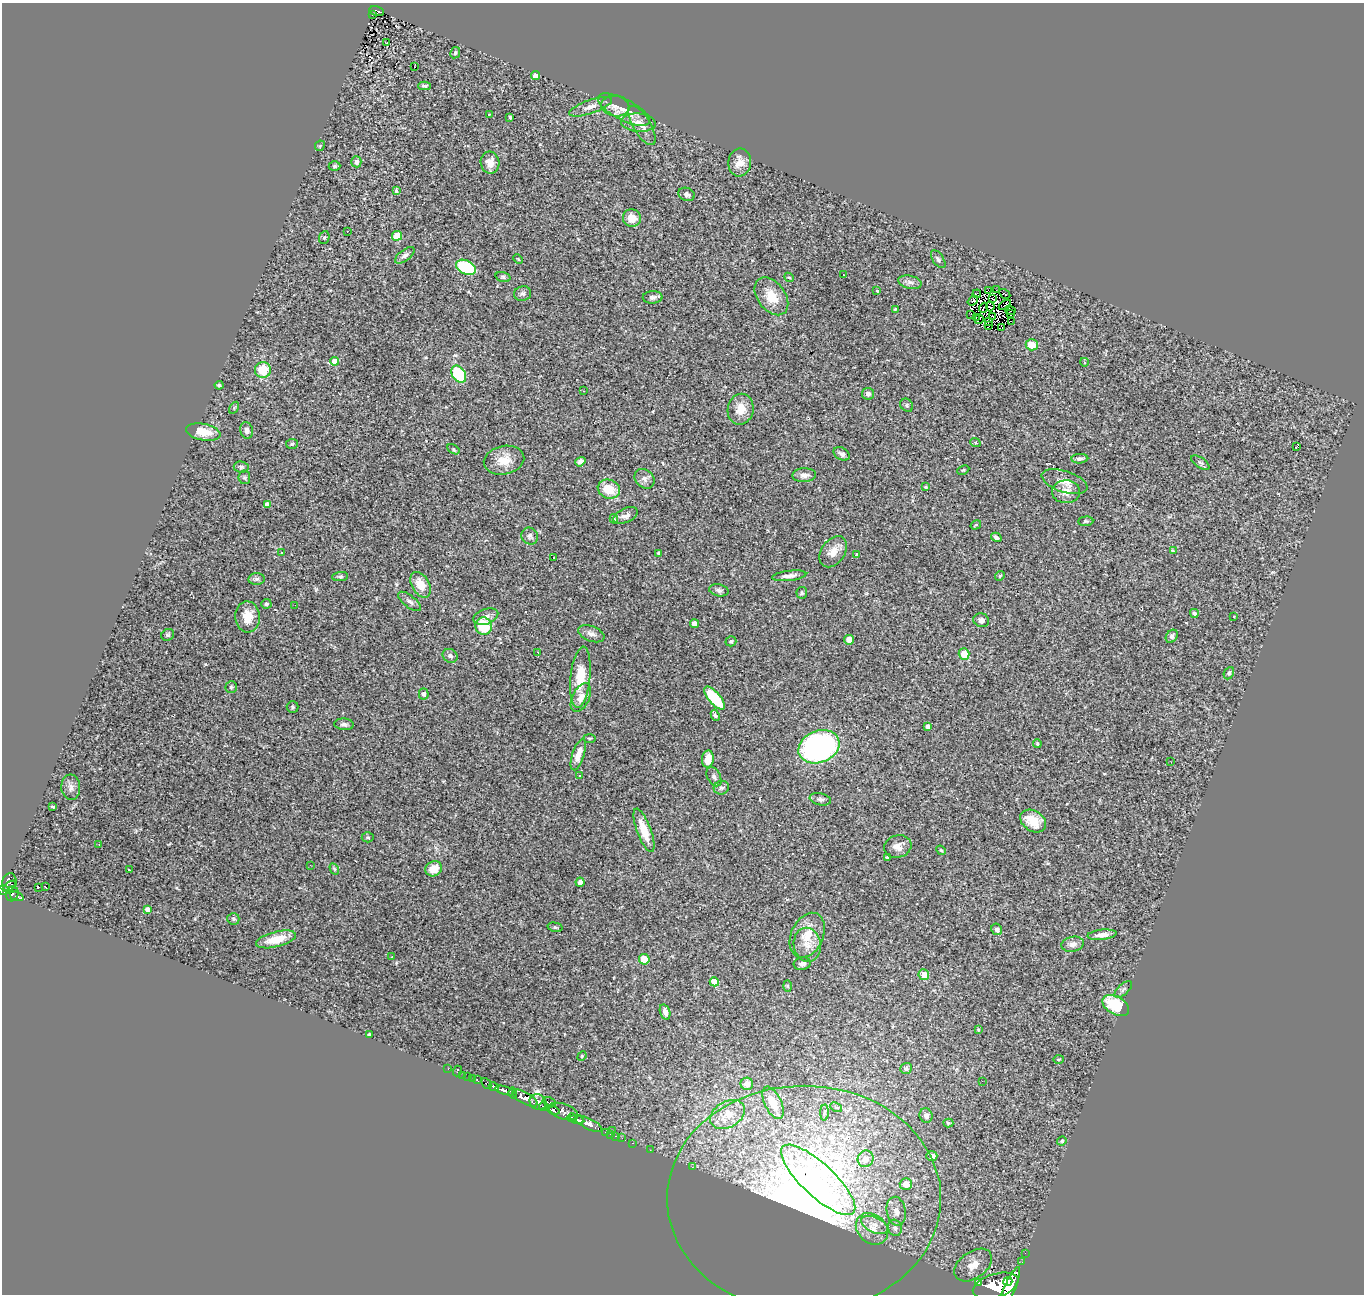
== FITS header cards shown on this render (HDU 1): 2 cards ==
NAXIS1  =                 1362
NAXIS2  =                 1292

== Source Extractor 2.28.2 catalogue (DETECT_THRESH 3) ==
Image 1362 x 1292 px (HDU 1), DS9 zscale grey, 1 PNG px = 1 image px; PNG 1366 x 1296 px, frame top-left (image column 1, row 1292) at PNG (2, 3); each listed source drawn as its Kron ellipse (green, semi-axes under 4 px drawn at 4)
Background 0.757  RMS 0.071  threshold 0.214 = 3 sigma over >= 5 px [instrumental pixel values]
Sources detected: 254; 12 with non-positive FLUX_AUTO (blend fragments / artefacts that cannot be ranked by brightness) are neither listed nor drawn; the other 242 listed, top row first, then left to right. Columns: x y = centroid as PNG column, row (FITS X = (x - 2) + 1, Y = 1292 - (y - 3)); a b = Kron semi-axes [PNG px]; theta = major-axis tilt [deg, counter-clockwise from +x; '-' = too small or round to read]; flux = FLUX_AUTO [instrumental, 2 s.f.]
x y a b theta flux
376 11 8 5 -13 120
373 15 3 2 - 17
386 43 3 3 - 27
455 53 6 4 62 8.7
414 67 2 2 - 5.1
535 76 4 4 - 57
424 86 6 3 0 9
615 106 14 10 -10 37
590 107 22 7 19 36
624 110 28 10 -27 68
489 114 3 2 - 3.1
510 117 4 3 - 7.6
638 123 17 9 -5 45
642 126 22 8 -59 49
320 146 5 4 - 5.1
356 162 5 5 - 16
490 162 11 9 -80 48
740 162 14 11 82 51
335 166 6 4 0 8.2
396 191 4 3 - 18
687 194 8 6 -19 15
632 218 9 8 - 61
347 231 2 2 - 2.3
397 236 5 5 - 82
324 237 6 5 - 8.1
405 255 11 5 37 18
518 259 5 3 - 4.1
938 259 10 5 -55 13
466 267 10 7 -26 290
843 275 3 3 - 11
503 277 7 4 -16 9.8
789 277 5 4 - 6.5
910 282 12 6 -12 21
988 290 2 2 - 62
996 290 2 2 - 3.2
877 291 3 3 - 4.7
523 294 8 7 - 15
977 294 4 3 - 11
1005 294 6 3 -30 5.2
771 296 21 14 -53 95
653 297 10 6 1 16
992 299 2 2 - 7.2
973 300 6 2 39 11
1005 305 7 2 33 1
990 306 5 2 - 1.4
984 308 5 2 - 2.8
895 309 4 3 - 4.6
1010 310 5 3 - 1.2
1011 313 3 2 - 3
971 314 2 2 - 3.5
976 317 4 2 - 0.64
993 317 3 2 - 7.1
979 319 5 2 - 1.1
988 321 3 2 - 2.2
1011 321 3 2 - 3.2
988 325 2 2 - 1.4
1002 328 4 2 - 7.4
1032 345 6 5 - 73
335 361 4 4 - 95
1084 362 4 3 - 4.1
263 370 8 8 - 120
459 374 9 6 -56 240
219 385 4 3 - 7.5
583 391 3 2 - 3.5
868 394 6 6 - 19
907 405 7 6 - 9.4
234 408 6 4 57 6.7
741 409 15 13 79 65
247 430 8 6 -76 19
203 432 17 8 -11 79
975 442 5 3 - 5.4
292 444 6 5 - 8.4
1297 446 3 2 - 31
453 449 7 4 -32 6.4
842 454 9 6 -30 19
1080 459 8 4 4 11
504 460 20 14 12 84
580 462 5 4 - 18
1200 463 10 5 -35 11
241 467 7 5 -8 11
963 470 6 4 26 6.2
804 475 12 7 1 25
244 477 7 6 - 9.5
644 479 11 9 -43 23
1065 482 24 10 -18 57
925 486 4 4 - 5.8
609 489 11 9 -21 110
1066 492 14 11 3 44
267 504 4 4 - 19
626 515 13 7 24 24
614 519 5 3 - 7.3
1086 521 8 4 3 8.1
976 525 5 3 - 4.2
530 536 9 8 - 17
996 537 5 4 - 11
1173 551 4 3 - 5.4
833 552 17 11 55 53
282 553 3 2 - 5.2
659 553 3 3 - 8
857 555 3 3 - 8.1
554 558 3 3 - 5.9
340 576 8 4 5 8.5
789 576 17 5 7 31
1000 576 5 4 - 5.5
257 579 8 6 4 14
421 585 14 8 -61 74
719 590 10 6 -12 14
802 593 6 5 - 8.3
410 601 13 6 -38 19
266 604 5 4 - 11
295 605 2 2 - 2.1
1194 613 4 4 - 15
248 617 15 12 -87 90
486 617 13 7 19 26
1234 617 2 2 - 2.8
981 620 8 7 - 19
694 624 4 4 - 48
484 626 9 8 - 200
591 634 14 7 -21 25
168 635 6 5 - 9.7
1172 636 7 5 57 14
849 640 5 5 - 46
731 641 5 5 - 9
538 652 3 3 - 3.9
964 654 5 5 - 81
450 656 8 6 -33 15
1229 673 6 4 64 9.9
580 677 31 10 84 140
231 687 6 5 - 8.5
424 694 5 5 - 12
581 698 15 8 65 40
714 698 14 6 -49 240
293 707 6 6 - 9.6
715 715 6 4 -64 12
344 724 10 6 -4 17
928 726 4 3 - 19
589 738 6 3 -1 5.1
1037 743 4 4 - 10
819 747 21 16 23 1200
578 755 16 6 71 53
708 759 9 6 83 53
1171 762 2 2 - 3
580 775 3 2 - 4.6
714 777 10 6 -62 16
71 787 13 9 -85 28
721 788 8 6 15 13
820 799 11 6 -12 15
53 807 3 3 - 7.5
1033 821 14 10 -32 85
644 830 23 7 -70 100
368 837 6 5 - 7.2
99 844 3 2 - 8.2
898 846 14 11 16 38
941 850 5 4 - 6.1
887 858 4 4 - 16
310 865 2 2 - 3.2
334 869 6 4 -59 6
434 869 8 7 - 62
129 870 3 2 - 5.9
9 882 9 7 74 340
580 882 4 4 - 21
10 886 8 4 33 370
38 887 3 3 - 11
45 887 3 3 - 14
4 890 5 4 - 430
12 894 7 6 - 250
17 896 7 4 -20 260
147 909 4 3 - 25
233 919 6 6 - 10
555 927 7 4 -14 8.7
997 929 6 5 - 17
807 935 23 16 65 120
1102 935 14 5 5 31
276 939 20 7 14 92
1073 944 11 7 11 24
807 945 17 13 -80 69
392 957 3 3 - 14
644 959 5 5 - 120
802 964 8 6 8 21
924 975 5 5 - 52
714 982 4 4 - 110
788 986 6 4 -88 5.9
1123 989 11 5 43 14
1116 1005 14 9 -31 210
665 1012 8 5 -73 25
978 1029 3 3 - 4.5
369 1035 4 3 - 12
582 1056 5 4 - 5.1
1059 1059 5 3 - 4.6
906 1068 6 5 - 14
448 1069 3 2 - 3.9
457 1071 5 2 - 7.5
463 1075 2 2 - 6.7
468 1076 3 2 - 21
473 1078 3 2 - 18
477 1080 4 3 - 29
982 1081 2 2 - 18
486 1084 6 3 -48 140
747 1084 6 6 - 38
494 1087 5 3 - 210
505 1090 10 4 -14 830
513 1093 6 3 -83 490
525 1098 14 6 -30 2000
538 1102 9 7 -32 910
549 1102 7 5 -23 240
773 1103 17 8 -64 74
544 1107 5 3 - 350
836 1107 6 4 -28 7.6
553 1110 6 4 -19 640
563 1111 15 7 -19 870
825 1113 8 4 88 9
728 1114 19 12 30 120
926 1116 7 6 - 16
571 1118 5 3 - 370
577 1120 7 3 -13 820
948 1123 5 4 - 6.8
588 1124 15 5 -26 1600
613 1131 3 2 - 30
605 1132 3 2 - 21
610 1134 2 2 - 17
616 1136 3 2 - 23
622 1138 2 2 - 15
1062 1141 5 4 - 9.9
633 1143 3 2 - 35
650 1150 2 2 - 9.8
932 1156 5 5 - 22
865 1159 8 8 - 51
692 1167 2 2 - 18
818 1180 48 16 -43 300
906 1184 6 6 - 51
804 1199 137 113 0 3000
896 1211 14 9 -80 42
875 1225 14 7 -25 37
895 1228 8 7 - 17
872 1229 17 14 -42 71
1025 1253 2 2 - 8.6
1022 1262 3 2 - 4.8
973 1265 21 13 35 72
1008 1282 4 3 - 690
979 1283 3 3 - 120
996 1286 23 11 16 5800
1009 1289 23 5 66 3500
At the frame edge (FLAGS 8, measured only in part): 2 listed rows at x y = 4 890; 1009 1289
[12 non-positive-flux detections neither listed nor drawn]